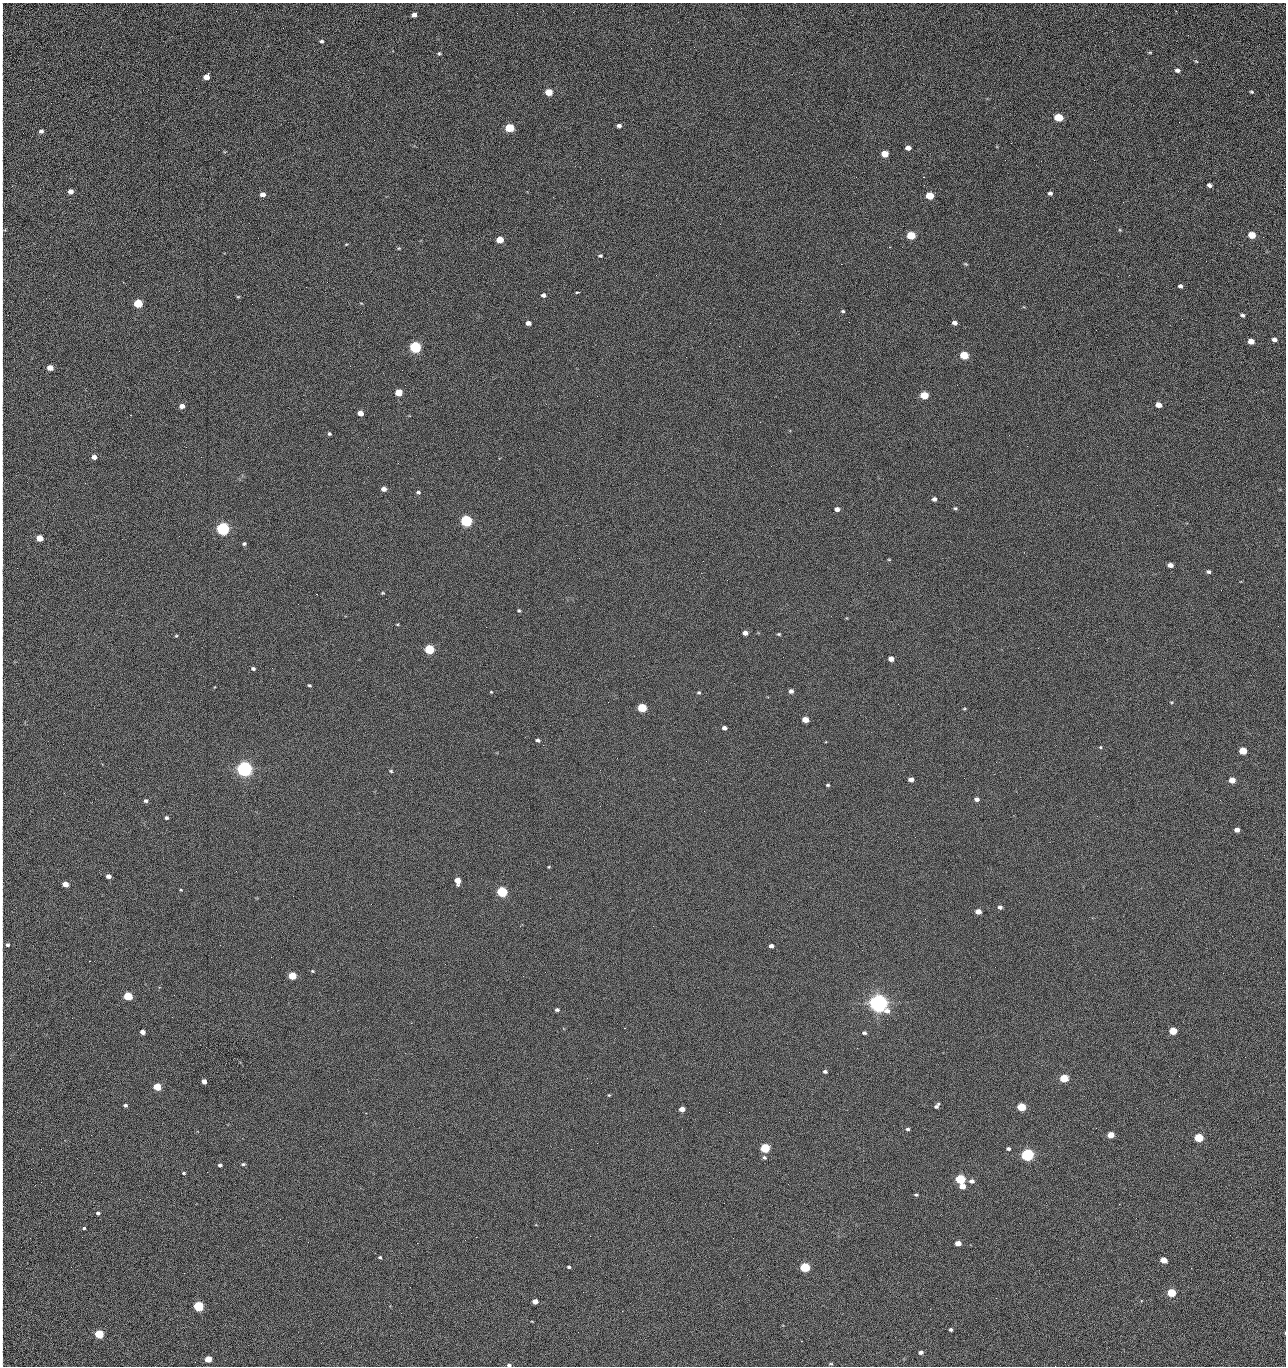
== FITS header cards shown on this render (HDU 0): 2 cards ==
NAXIS1  =                 1284 /fastest changing axis
NAXIS2  =                 1364 /next to fastest changing axis

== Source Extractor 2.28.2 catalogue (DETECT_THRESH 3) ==
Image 1284 x 1364 px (HDU 0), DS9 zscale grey, 1 PNG px = 1 image px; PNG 1288 x 1368 px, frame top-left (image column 1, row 1364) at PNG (2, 3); no overlay
Background 124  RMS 14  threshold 43.3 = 3 sigma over >= 5 px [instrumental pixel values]
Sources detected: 221; all 221 listed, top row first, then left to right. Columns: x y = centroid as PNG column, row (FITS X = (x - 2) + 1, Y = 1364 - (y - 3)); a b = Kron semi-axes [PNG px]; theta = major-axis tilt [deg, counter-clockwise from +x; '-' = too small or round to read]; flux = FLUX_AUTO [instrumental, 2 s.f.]
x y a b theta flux
2 9 9 2 90 1.3e+03
414 15 5 4 - 4.9e+03
2 30 12 2 90 2.1e+03
1188 35 3 2 - 1.4e+03
321 41 4 4 - 1.6e+03
1150 52 5 3 - 9.9e+02
439 53 5 5 - 1.3e+03
2 56 18 2 90 3.0e+03
1196 61 5 4 - 1.0e+03
1177 70 6 5 - 3.1e+03
206 77 5 5 - 9.2e+03
2 85 16 2 90 2.6e+03
549 92 5 5 - 2.3e+04
1251 92 4 4 - 1.2e+03
2 112 18 2 90 3.0e+03
1058 117 6 5 - 4.4e+04
1179 122 2 2 - 1.1e+03
619 126 5 4 - 3.5e+03
510 128 6 5 - 5.5e+04
41 131 4 4 - 2.7e+03
908 148 5 4 - 6.0e+03
885 154 5 5 - 1.6e+04
1005 160 2 2 - 1.4e+03
1041 161 2 2 - 1.9e+03
2 177 16 2 90 2.7e+03
856 177 2 2 - 2.4e+03
923 177 2 2 - 3.1e+04
1209 185 5 4 - 3.6e+03
70 191 5 4 - 5.1e+03
1050 193 5 4 - 2.7e+03
262 194 5 4 - 5.8e+03
930 196 5 5 - 2.8e+04
1123 202 3 2 - 9.4e+02
2 211 11 2 90 1.8e+03
1120 230 5 4 - 1.0e+03
1252 235 5 4 - 2.5e+04
911 236 5 5 - 4.2e+04
1263 237 3 2 - 8.3e+02
500 240 5 4 - 2.0e+04
346 244 5 3 - 8.0e+02
2 245 16 2 90 2.7e+03
399 248 5 4 - 1.0e+03
600 256 5 4 - 1.4e+03
841 264 2 2 - 2.7e+04
965 264 6 3 -20 1.0e+03
656 275 3 2 - 1.4e+03
2 279 12 2 90 1.9e+03
123 282 2 2 - 6.3e+02
1180 286 4 4 - 2.6e+03
306 287 2 2 - 7.1e+02
577 292 5 2 - 1.6e+03
543 295 5 4 - 3.0e+03
238 297 5 3 - 9.7e+02
138 303 5 5 - 5.2e+04
843 311 4 3 - 1.2e+03
1242 315 5 4 - 2.2e+03
849 322 2 2 - 8.7e+02
528 323 5 4 - 4.9e+03
710 323 2 2 - 3.4e+03
955 323 5 4 - 3.9e+03
1274 340 5 4 - 4.3e+03
1251 341 5 4 - 1.0e+04
2 344 20 2 90 3.4e+03
739 346 2 2 - 5.4e+02
415 347 6 5 - 1.6e+05
964 355 5 5 - 4.0e+04
350 366 2 2 - 2.7e+03
50 368 5 4 - 1.1e+04
398 392 5 4 - 2.0e+04
1256 392 2 2 - 1.6e+03
924 395 5 5 - 3.3e+04
2 397 25 2 90 4.5e+03
1159 405 5 4 - 9.8e+03
182 406 5 5 - 5.1e+03
360 413 5 4 - 9.4e+03
329 434 4 4 - 1.6e+03
1009 435 2 2 - 1.5e+03
1027 446 2 2 - 5.3e+02
186 447 2 2 - 3.1e+03
2 457 8 2 90 1.3e+03
94 457 5 4 - 5.9e+03
2 479 10 2 90 1.6e+03
85 483 3 2 - 1.1e+03
384 489 5 4 - 5.2e+03
418 492 5 4 - 1.7e+03
934 499 5 4 - 3.5e+03
2 508 15 2 90 2.0e+03
955 508 5 4 - 1.4e+03
779 509 2 2 - 4.4e+02
837 509 4 4 - 4.8e+03
466 521 5 5 - 2.0e+05
223 529 5 5 - 3.3e+05
39 538 5 4 - 1.9e+04
244 544 4 4 - 1.7e+03
889 559 5 3 - 8.3e+02
2 563 14 2 -86 2.2e+03
1170 565 5 4 - 5.7e+03
1208 572 5 4 - 2.2e+03
383 593 4 3 - 9.9e+02
519 610 4 3 - 1.3e+03
397 624 4 3 - 8.6e+02
2 633 11 2 90 1.8e+03
745 633 5 4 - 5.2e+03
779 634 5 4 - 1.1e+03
176 636 4 3 - 1.0e+03
429 649 5 5 - 9.1e+04
891 659 5 4 - 7.3e+03
253 668 5 4 - 2.0e+03
2 671 13 2 90 2.0e+03
309 685 4 3 - 1.2e+03
791 691 5 4 - 4.1e+03
491 692 3 3 - 8.0e+02
699 692 5 4 - 1.3e+03
1171 702 5 3 - 8.6e+02
642 708 5 5 - 5.9e+04
964 709 4 4 - 1.0e+03
805 720 5 4 - 1.4e+04
2 726 12 2 90 2.0e+03
724 728 4 4 - 3.6e+03
538 740 5 4 - 2.5e+03
543 745 2 2 - 3.5e+03
1100 747 4 4 - 1.1e+03
1243 751 5 4 - 2.7e+04
2 759 9 2 90 1.5e+03
706 761 2 2 - 2.3e+03
244 769 6 5 - 7.0e+05
391 771 5 4 - 1.4e+03
911 780 5 4 - 6.0e+03
1232 780 5 4 - 1.3e+04
828 785 4 3 - 1.4e+03
977 799 5 4 - 4.0e+03
2 801 10 2 90 1.6e+03
146 801 5 4 - 2.2e+03
166 818 4 4 - 2.0e+03
1237 830 4 4 - 6.0e+03
549 867 4 3 - 9.4e+02
108 876 4 4 - 5.3e+03
457 881 5 5 - 1.3e+04
65 884 5 4 - 9.9e+03
181 890 3 3 - 9.1e+02
502 892 5 5 - 1.3e+05
1000 907 4 4 - 2.7e+03
978 912 5 4 - 9.5e+03
8 945 5 5 - 1.7e+03
771 946 4 4 - 3.6e+03
312 971 4 4 - 1.0e+03
292 976 5 4 - 3.3e+04
523 976 2 2 - 2.1e+03
128 996 5 5 - 5.3e+04
2 1000 12 2 90 1.9e+03
878 1003 7 6 - 1.1e+06
557 1010 5 4 - 2.2e+03
411 1023 2 2 - 5.8e+03
1173 1031 5 4 - 3.0e+04
142 1032 4 4 - 6.1e+03
864 1033 5 4 - 2.2e+03
857 1048 2 2 - 1.5e+03
1245 1057 2 2 - 1.8e+03
825 1071 5 4 - 2.0e+03
2 1076 19 2 90 3.2e+03
1179 1076 2 2 - 2.6e+03
1064 1078 5 4 - 4.8e+04
204 1081 4 4 - 5.6e+03
157 1087 5 4 - 3.1e+04
609 1095 4 3 - 8.8e+02
125 1105 4 3 - 1.8e+03
937 1106 7 4 50 2.6e+03
1021 1107 5 4 - 4.5e+04
682 1109 5 4 - 8.8e+03
729 1112 2 2 - 9.0e+02
366 1113 2 2 - 3.7e+03
1096 1128 2 2 - 4.9e+02
908 1129 5 4 - 1.9e+03
2 1131 20 2 90 3.3e+03
91 1135 2 2 - 2.5e+03
1111 1135 5 4 - 1.7e+04
1199 1138 5 5 - 5.8e+04
765 1148 5 5 - 8.0e+04
571 1149 2 2 - 9.9e+02
1008 1149 4 3 - 2.1e+03
1027 1155 5 5 - 2.8e+05
764 1157 6 5 - 1.9e+03
243 1164 5 4 - 1.5e+03
220 1165 4 4 - 2.4e+03
184 1173 4 3 - 1.2e+03
960 1179 5 5 - 8.5e+04
972 1181 6 5 - 3.8e+03
962 1186 5 5 - 9.8e+03
916 1195 5 4 - 1.5e+03
1119 1204 2 2 - 4.3e+02
98 1213 4 3 - 2.2e+03
280 1219 2 2 - 2.2e+03
84 1228 3 3 - 5.0e+03
2 1233 21 2 90 3.4e+03
476 1237 2 2 - 1.5e+04
308 1242 2 2 - 2.0e+03
417 1243 2 2 - 5.5e+03
958 1243 5 4 - 9.0e+03
2 1257 14 2 90 2.2e+03
380 1257 4 3 - 1.3e+03
1164 1260 5 4 - 1.4e+04
569 1267 4 3 - 1.5e+03
805 1267 5 5 - 8.1e+04
2 1274 20 2 90 3.0e+03
583 1292 2 2 - 4.9e+02
1171 1293 5 4 - 4.7e+04
2 1296 15 2 90 2.6e+03
996 1298 2 2 - 2.8e+03
535 1301 5 4 - 7.8e+03
198 1306 5 5 - 1.0e+05
622 1311 3 2 - 9.1e+02
951 1329 4 4 - 2.1e+03
578 1332 2 2 - 3.6e+03
99 1334 5 5 - 5.4e+04
801 1341 2 2 - 6.0e+02
921 1352 5 4 - 3.3e+03
208 1359 5 4 - 1.9e+04
2 1361 18 2 90 2.1e+03
831 1364 6 3 7 1.1e+03
509 1365 5 4 - 1.8e+03
1055 1366 2 2 - 2.2e+03
At the frame edge (FLAGS 8, measured only in part): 31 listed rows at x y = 2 9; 2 30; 2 56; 2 85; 2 112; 2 177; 2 211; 2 245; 2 279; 2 344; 2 397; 2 457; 2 479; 2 508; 2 563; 2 633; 2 671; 2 726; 2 759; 2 801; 8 945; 2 1000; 2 1076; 2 1131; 2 1233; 2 1257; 2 1274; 2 1296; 2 1361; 509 1365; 1055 1366

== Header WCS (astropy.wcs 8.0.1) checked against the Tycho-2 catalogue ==
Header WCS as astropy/WCSLIB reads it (CRVAL/CRPIX/CD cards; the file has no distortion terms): RA---TAN/DEC--TAN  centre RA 15:41:40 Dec +51:59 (235.42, +51.99 deg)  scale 1.26 arcsec/px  FOV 26.9' x 28.5'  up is +92 deg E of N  parity flipped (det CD > 0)
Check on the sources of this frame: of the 60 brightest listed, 10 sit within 2.0 arcsec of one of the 11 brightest Tycho-2 stars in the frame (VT <= 12.29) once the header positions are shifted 0.70 arcsec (0.34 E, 0.61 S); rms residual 0.86 arcsec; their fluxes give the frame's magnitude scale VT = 24.51 - 2.5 log10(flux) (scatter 0.20 mag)
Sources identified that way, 10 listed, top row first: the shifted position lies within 2.0 arcsec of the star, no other Tycho-2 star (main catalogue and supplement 1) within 4.0 arcsec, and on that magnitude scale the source's flux lands within +1.5 / -3 mag of the star's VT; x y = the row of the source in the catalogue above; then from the Tycho-2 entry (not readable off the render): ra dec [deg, ICRS J2000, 3 dp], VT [Tycho-2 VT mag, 2 dp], TYC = Tycho-2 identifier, HIP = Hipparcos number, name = IAU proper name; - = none
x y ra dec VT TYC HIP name
415 347 235.614 +52.064 11.61 3489-1132-1 - -
466 521 235.514 +52.049 11.19 3489-1407-1 - -
223 529 235.515 +52.133 11.12 3489-1380-1 - -
244 769 235.378 +52.130 9.31 3489-1322-1 76850 -
502 892 235.303 +52.042 11.52 3489-958-1 - -
878 1003 235.232 +51.912 9.59 3489-824-1 - -
1027 1155 235.143 +51.862 10.97 3489-1016-1 - -
960 1179 235.131 +51.886 12.29 3489-908-1 - -
805 1267 235.084 +51.941 11.45 3489-1346-1 - -
198 1306 235.075 +52.152 11.74 3489-912-1 - -